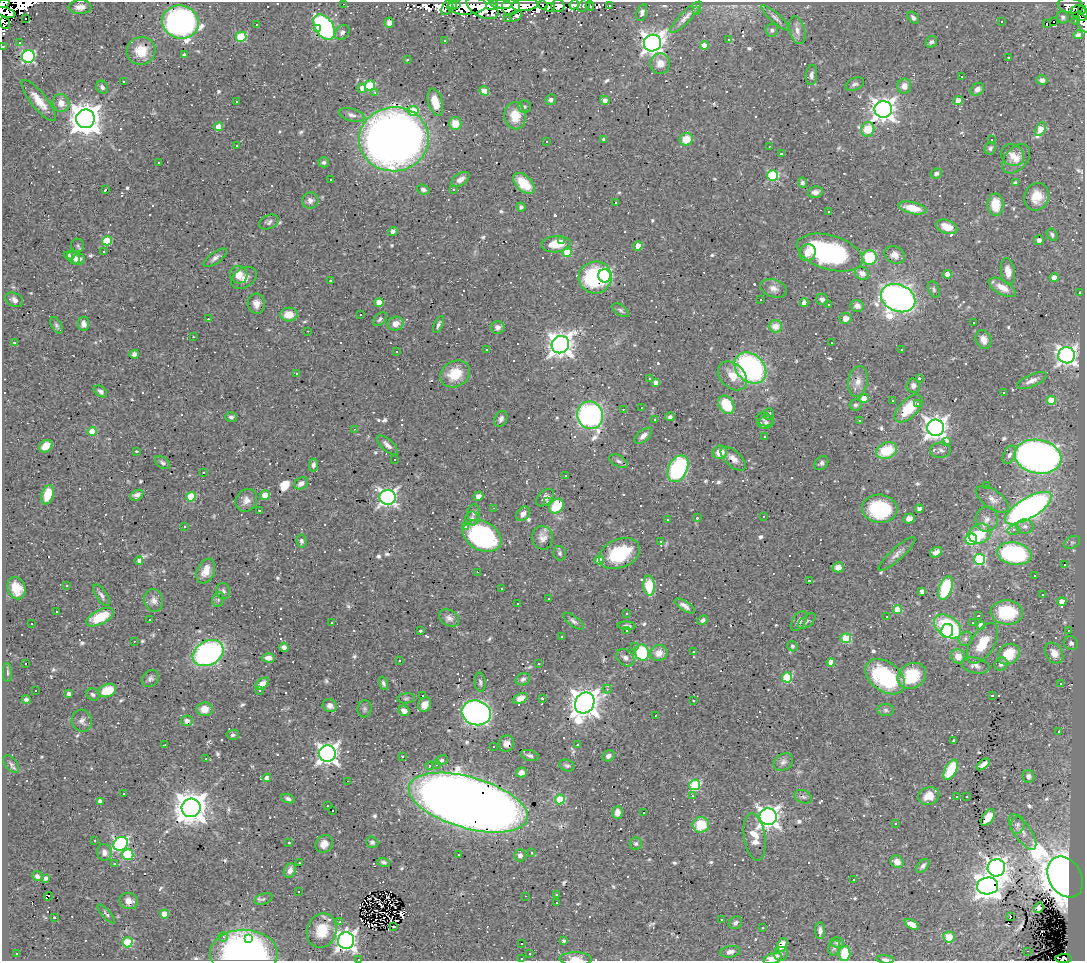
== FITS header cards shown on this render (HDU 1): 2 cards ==
NAXIS1  =                 1083
NAXIS2  =                  959

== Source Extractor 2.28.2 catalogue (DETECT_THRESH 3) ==
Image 1083 x 959 px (HDU 1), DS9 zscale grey, 1 PNG px = 1 image px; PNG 1087 x 963 px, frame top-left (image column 1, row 959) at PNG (2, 2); each listed source drawn as its Kron ellipse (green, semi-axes under 4 px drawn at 4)
Background 0.44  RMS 0.027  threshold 0.081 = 3 sigma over >= 5 px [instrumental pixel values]
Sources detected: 867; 15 with non-positive FLUX_AUTO (blend fragments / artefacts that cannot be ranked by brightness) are neither listed nor drawn; of the other 852, the 500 brightest by FLUX_AUTO listed and drawn (352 fainter detections omitted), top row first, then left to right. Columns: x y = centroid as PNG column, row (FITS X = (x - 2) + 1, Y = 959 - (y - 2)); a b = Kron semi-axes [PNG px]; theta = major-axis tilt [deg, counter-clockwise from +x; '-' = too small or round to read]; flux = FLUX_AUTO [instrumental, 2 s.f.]
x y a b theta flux
4 3 6 2 20 56
343 4 3 2 - 30
453 5 5 3 - 150
456 5 3 2 - 170
492 5 6 4 25 100
501 5 11 4 -6 7
525 5 13 6 5 180
543 5 5 2 - 32
574 5 5 4 - 28
584 5 8 5 50 16
609 5 3 2 - 4.9
467 6 20 8 3 260
511 6 9 8 - 170
558 6 6 6 - 140
590 6 4 2 - 8.5
1071 6 13 7 -9 52
80 7 11 7 2 13
447 7 8 4 64 58
483 7 17 10 -27 170
550 7 5 4 - 6.8
1082 10 4 4 - 43
697 11 3 2 - 8.4
6 13 10 4 -16 88
642 13 9 5 73 6
1079 13 8 7 - 77
516 16 7 4 35 8.4
685 17 21 5 45 11
1063 17 6 6 - 4.1
26 18 3 3 - 870
508 18 3 3 - 4.3
775 18 18 4 -42 7.4
913 18 7 4 -45 5.2
1076 20 4 3 - 16
1054 21 3 3 - 1900
180 22 18 16 -20 590
1001 22 3 3 - 41
5 23 6 5 - 37
389 23 5 4 - 10
1046 23 3 3 - 60
1084 23 10 5 -62 16
257 25 3 3 - 9.3
324 27 14 9 -56 330
318 28 3 3 - 40
772 30 6 6 - 5
797 30 14 7 -75 12
342 32 8 6 47 5.1
1078 35 5 3 - 6.7
241 37 5 5 - 100
729 39 3 3 - 25
445 40 3 3 - 27
931 42 6 5 - 5.6
19 43 3 3 - 6.3
653 43 9 8 - 1200
704 45 4 4 - 28
3 46 3 2 - 4.5
141 51 14 14 - 40
184 55 4 3 - 4.7
28 57 6 6 - 280
1008 57 3 3 - 8.6
407 60 3 3 - 4.2
660 64 10 10 - 19
811 75 10 5 83 7.3
962 77 3 3 - 16
1042 80 5 5 - 6.9
123 81 3 3 - 27
855 84 10 6 24 5.7
370 86 5 5 - 96
904 86 7 7 - 14
102 87 7 5 -58 6.2
362 88 4 4 - 7.5
977 89 7 6 - 9.4
484 91 5 4 - 34
375 92 3 3 - 4.2
551 100 5 5 - 5.8
605 100 5 4 - 9.8
958 100 4 4 - 21
39 101 25 8 -51 29
236 101 3 3 - 39
435 102 14 7 -73 29
61 103 9 8 - 18
524 107 7 6 - 4
883 109 8 8 - 1500
413 111 5 5 - 67
352 115 13 6 -14 8.2
515 116 13 11 -86 38
85 119 9 9 - 3300
455 124 6 6 - 20
219 127 4 4 - 32
868 129 7 6 - 28
1040 129 7 4 62 52
394 139 35 32 7 1900
604 139 4 3 - 4.3
686 139 7 6 - 28
992 140 3 3 - 33
546 141 3 3 - 90
236 146 3 3 - 4.4
769 146 3 2 - 4.2
990 148 6 5 - 4.1
781 154 4 3 - 5.2
1013 155 12 10 -40 17
1016 159 17 11 48 21
159 162 3 3 - 8
324 162 5 5 - 5.8
936 174 6 5 - 5.3
773 175 5 5 - 150
460 179 10 6 34 11
330 180 3 3 - 31
524 183 13 7 -43 49
802 183 5 4 - 4.9
1015 183 4 4 - 5.8
453 189 4 3 - 7
105 190 3 3 - 11
423 190 6 4 -19 5.1
815 192 7 5 12 8.6
1037 197 14 12 69 32
310 200 8 8 - 9
615 202 3 3 - 40
995 205 11 8 -90 38
521 207 4 4 - 4.3
912 208 14 6 -12 35
829 212 3 3 - 120
269 222 10 6 24 6
947 227 11 6 -20 21
393 231 5 4 - 7.6
1052 235 6 5 - 4.4
1039 240 5 5 - 5.7
107 241 5 4 - 65
561 241 3 3 - 8.4
556 244 15 8 4 45
78 245 7 6 - 4.1
638 246 5 4 - 28
104 251 3 3 - 4.8
567 252 5 4 - 66
808 253 8 8 - 17
830 253 34 17 -17 290
69 255 4 4 - 4.2
895 255 10 8 -29 16
74 258 7 5 -54 11
215 258 13 5 36 7.8
870 258 7 7 - 88
79 259 6 5 - 9.1
1008 272 13 7 -81 19
862 273 7 6 - 12
947 274 4 4 - 26
239 275 9 8 - 22
605 276 6 6 - 220
595 277 16 16 - 160
1054 277 4 4 - 12
244 278 14 9 33 14
330 281 3 3 - 19
1002 287 15 7 -30 20
774 288 14 8 -19 12
934 289 8 5 -66 4.2
1080 293 3 3 - 9
898 298 18 13 -24 1100
822 299 6 5 - 6.6
14 300 9 6 -27 9
761 300 3 3 - 53
379 302 4 4 - 24
804 303 4 4 - 13
256 304 10 8 -83 12
829 305 3 3 - 9
857 306 6 6 - 11
621 310 9 5 -36 4.6
361 314 3 3 - 46
289 315 8 7 - 23
846 318 6 5 - 14
208 319 3 3 - 21
380 319 8 5 46 4.3
974 323 3 3 - 40
84 324 7 5 -83 11
395 324 8 7 - 16
438 324 9 4 66 4.3
56 325 9 5 -59 4
775 326 6 6 - 10
498 327 7 6 - 6.3
308 331 3 2 - 5.2
193 337 3 2 - 5.2
984 339 9 7 -68 15
14 342 3 3 - 32
831 343 3 3 - 16
560 345 9 8 - 1600
901 349 3 3 - 6.4
487 350 3 3 - 17
397 351 3 3 - 4.7
134 354 4 4 - 7.1
1067 355 8 8 - 820
750 368 17 13 -42 370
296 374 3 3 - 42
455 374 15 13 28 47
732 376 17 12 -45 29
919 378 3 3 - 4.1
650 379 3 3 - 5
858 381 15 9 81 15
1032 381 16 6 23 13
656 383 4 4 - 14
913 385 7 6 - 7.4
100 391 7 5 -35 6.4
1003 393 3 3 - 62
864 398 4 4 - 42
1051 400 5 4 - 35
893 401 3 3 - 57
917 404 3 3 - 11
726 405 10 7 -60 62
855 405 6 5 - 4.1
641 407 3 2 - 8.4
909 408 17 9 45 44
623 409 3 2 - 7.5
769 414 6 5 - 4.5
590 415 14 12 -70 490
231 417 6 4 -13 5.6
670 417 5 4 - 4
501 419 8 6 65 7.4
764 419 8 6 -26 4.6
655 420 3 3 - 5.6
860 421 3 3 - 30
766 422 8 6 15 4.7
936 428 8 8 - 1300
354 429 3 3 - 10
92 432 4 4 - 48
643 436 10 5 41 9.7
764 437 3 3 - 8.3
946 441 3 3 - 18
387 445 13 6 -41 9.9
46 446 7 5 38 24
887 450 11 8 22 65
940 450 10 7 6 6.4
136 451 3 3 - 23
720 452 7 7 - 24
1009 455 10 6 64 7.4
1038 457 24 17 -11 1200
394 459 3 3 - 37
733 459 15 7 -42 15
619 461 10 5 -28 5.3
162 463 8 5 -34 4.5
821 463 8 6 46 5.4
313 465 6 4 79 5.5
678 469 14 9 63 200
203 472 3 3 - 5.9
565 475 3 3 - 21
301 483 7 5 29 10
987 486 3 3 - 760
48 495 10 6 72 44
137 495 7 5 30 8
265 495 5 4 - 32
478 496 5 4 - 7.3
191 497 5 4 - 69
388 497 8 7 - 650
545 498 11 6 44 12
992 499 19 9 -35 15
246 500 12 10 54 14
547 502 3 3 - 110
556 506 8 6 45 63
493 508 3 2 - 8.1
1028 508 26 10 31 790
880 509 17 14 -6 160
919 509 4 4 - 9.9
259 511 3 3 - 6.5
473 513 8 6 83 5.2
523 514 8 6 52 9.9
764 516 3 2 - 5.7
472 518 7 6 - 5.9
697 518 3 3 - 5.2
909 519 6 5 - 9.1
987 519 13 11 85 15
667 520 3 3 - 130
184 526 3 3 - 15
1025 526 8 7 - 7.9
466 527 3 3 - 7.3
1013 530 6 5 - 4.8
980 533 11 9 28 52
482 536 20 14 -27 260
543 538 12 10 -78 12
971 539 6 5 - 130
301 541 6 5 - 5.3
661 541 3 2 - 4
1072 542 8 6 28 4.5
936 552 6 4 31 9.2
560 553 7 6 - 4.3
619 554 21 14 23 96
897 554 24 6 42 12
1014 554 17 11 -10 250
980 559 5 5 - 190
599 560 4 4 - 30
139 561 4 3 - 4.1
1064 565 3 3 - 10
838 567 5 5 - 14
206 571 13 8 67 24
477 572 3 2 - 4.6
1035 576 3 3 - 20
809 581 3 3 - 18
66 585 3 3 - 5.5
649 585 10 6 -86 55
16 588 11 9 -67 36
946 588 12 6 70 110
501 589 3 3 - 65
223 591 8 7 - 5.6
922 591 4 4 - 9.6
101 595 12 5 -56 7
1043 595 3 3 - 6.5
549 598 3 3 - 6.5
218 599 7 5 69 4.6
154 600 11 9 -75 11
1062 602 4 4 - 23
517 604 3 3 - 19
685 606 11 5 -34 9.2
898 610 4 4 - 55
56 611 3 3 - 44
1007 612 16 12 -5 93
627 614 3 3 - 5.5
978 615 3 3 - 110
886 616 3 3 - 7.3
100 617 15 7 27 61
449 618 11 8 -30 9.5
150 620 3 3 - 7
703 620 5 4 - 5.1
574 621 12 5 -37 5.8
799 621 11 6 57 9.1
807 621 10 5 38 5
32 623 3 2 - 7.2
332 623 3 3 - 9.1
973 623 3 3 - 160
981 625 4 4 - 16
626 626 9 4 -2 6.9
947 626 15 10 -36 190
626 630 3 3 - 4.9
1068 630 3 2 - 16
420 631 3 3 - 52
947 631 7 6 - 64
561 637 3 3 - 4.8
846 638 5 5 - 67
965 639 7 6 - 5.6
134 641 3 2 - 7
983 643 23 11 58 47
1071 643 7 6 - 6.3
635 646 3 3 - 6.5
792 646 5 5 - 4
284 647 4 4 - 6.3
694 652 3 3 - 7.2
208 653 16 12 28 390
642 653 8 7 - 150
659 653 8 8 - 18
1054 653 11 8 -57 19
1009 654 11 9 39 52
958 656 7 7 - 19
268 658 7 4 -2 11
625 658 10 7 -41 9
399 660 3 2 - 4.1
831 662 4 4 - 23
26 664 3 3 - 18
539 664 3 3 - 6.9
1001 664 7 6 - 8
975 665 14 7 -12 10
7 673 9 4 -90 4.6
912 676 15 12 34 68
787 677 5 5 - 120
885 677 22 14 -37 150
150 679 9 7 43 6.3
523 679 7 6 - 4.7
480 682 9 5 -85 5.1
383 683 7 4 -70 4.2
1061 683 3 3 - 60
262 684 8 5 36 13
607 689 4 4 - 4.9
107 690 9 6 22 43
259 690 3 3 - 4.7
36 691 3 3 - 130
69 694 4 4 - 8.4
93 694 7 5 -32 4.8
422 696 3 2 - 190
992 696 3 3 - 63
406 698 9 5 5 3.9
520 698 8 5 24 15
542 698 3 3 - 4.1
26 699 4 4 - 5.8
693 700 3 3 - 17
585 703 11 9 58 2600
425 705 7 6 - 18
330 706 7 6 - 7.4
204 709 8 7 - 20
364 709 8 7 - 4.8
886 710 8 6 -3 4.5
404 711 6 5 - 8.1
476 713 15 12 -17 780
655 715 3 3 - 320
82 721 11 10 - 8.9
187 721 6 5 - 7.5
1059 732 3 3 - 52
233 735 6 5 - 4.6
954 740 4 3 - 6.1
506 744 8 7 - 9.9
165 745 4 3 - 4.3
577 745 3 3 - 10
493 746 3 3 - 22
327 754 8 8 - 1100
530 755 9 5 -17 5.2
402 756 3 2 - 5.1
608 756 6 5 - 6.5
206 759 3 2 - 4.6
441 760 6 5 - 4.6
783 762 11 8 34 7.7
11 764 10 6 -51 5.5
983 764 8 4 38 11
437 765 4 4 - 4.7
429 766 4 4 - 6.3
567 766 8 5 -17 4.1
951 770 11 5 63 59
521 772 5 5 - 14
1028 776 6 6 - 8
267 778 4 4 - 12
347 781 3 2 - 57
695 785 5 5 - 150
123 793 3 3 - 4.6
692 796 3 3 - 51
929 796 11 8 20 21
803 797 9 6 -23 4.1
957 797 3 3 - 80
966 797 3 3 - 6.2
288 799 7 4 -19 5.4
560 799 5 5 - 90
100 801 4 4 - 11
468 803 61 25 -16 4900
328 806 3 3 - 10
191 808 9 9 - 3800
333 811 3 2 - 6
617 812 6 5 - 10
644 812 3 3 - 210
768 817 8 8 - 1200
988 817 10 5 54 22
896 824 3 3 - 58
701 825 8 8 - 53
1017 825 9 7 75 5.8
1022 832 21 8 -55 15
755 837 24 10 -81 30
94 840 3 3 - 24
372 842 6 5 - 4.3
289 843 3 3 - 44
121 844 7 6 - 400
324 844 9 8 - 14
636 844 6 6 - 4.2
104 852 8 7 - 9.7
531 853 3 3 - 170
458 854 3 3 - 11
128 855 5 5 - 98
520 855 6 6 - 7.7
384 862 6 4 -16 4.5
897 862 7 6 - 11
114 863 3 3 - 1200
299 863 3 2 - 4.4
923 866 8 5 50 5.8
996 868 9 8 - 1200
290 871 7 6 - 12
37 876 5 5 - 6.5
1065 877 22 16 -59 4500
46 878 4 4 - 7
853 880 3 3 - 20
988 886 10 8 4 1900
298 891 3 3 - 6.2
556 894 3 3 - 7.5
48 896 4 3 - 13
526 896 3 2 - 37
263 899 9 5 19 4
129 901 9 8 - 15
556 903 3 3 - 5.6
1039 908 5 4 - 4.1
106 914 12 4 -48 4.1
164 914 4 4 - 27
1010 916 3 3 - 18
54 917 3 3 - 77
721 919 3 2 - 9.7
340 922 3 3 - 15
735 923 7 6 - 6.4
912 924 7 4 -32 15
393 927 3 3 - 53
763 928 3 3 - 17
322 930 17 14 71 45
820 931 8 4 -89 6.5
223 937 5 4 - 4.6
949 937 5 5 - 31
248 939 3 3 - 9.8
346 941 8 8 - 960
564 941 4 3 - 4.9
127 942 5 5 - 110
837 943 7 5 -11 4
522 944 3 3 - 7.6
782 945 7 5 66 15
834 948 8 5 73 4.6
1027 951 3 2 - 47
730 952 10 5 11 9.5
17 953 3 3 - 8.2
845 953 7 5 88 58
244 954 34 24 0 500
530 954 3 3 - 7.9
781 954 7 6 - 5.2
521 958 3 3 - 6.4
773 958 9 5 17 20
359 959 3 2 - 4.1
575 959 16 6 -1 16
885 959 9 4 -6 4.5
1064 959 8 4 4 5
At the frame edge (FLAGS 8, measured only in part): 12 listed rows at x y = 4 3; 5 23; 1084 23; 3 46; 845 953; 244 954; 521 958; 773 958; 359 959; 575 959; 885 959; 1064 959
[352 fainter detections neither listed nor drawn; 15 non-positive-flux detections neither listed nor drawn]